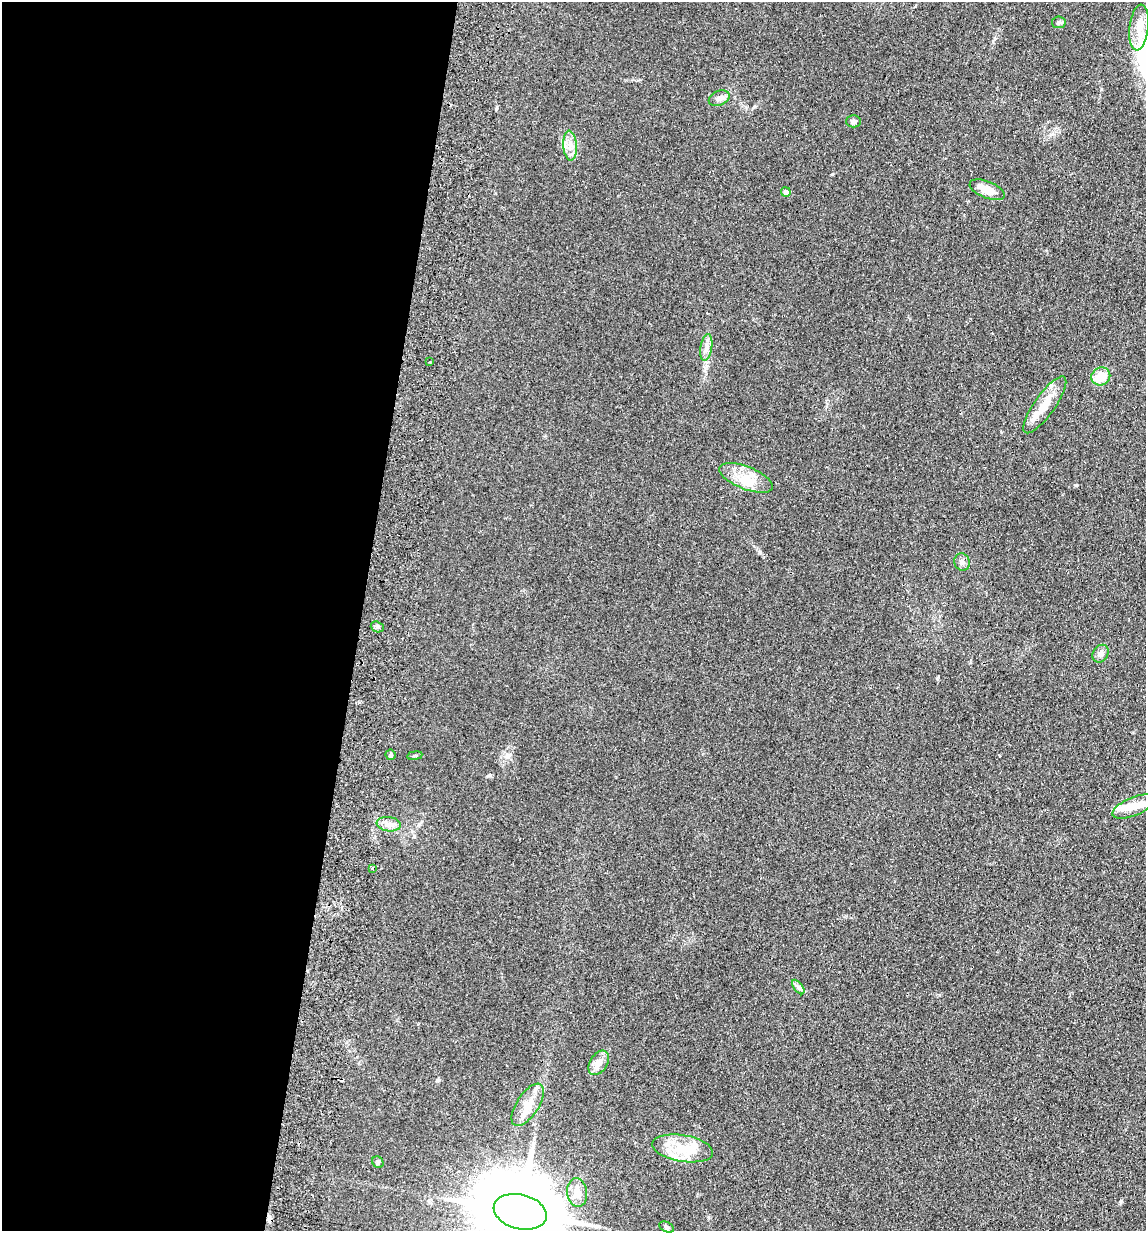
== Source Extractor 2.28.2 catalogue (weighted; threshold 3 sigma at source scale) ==
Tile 5 of 4 x 4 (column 1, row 2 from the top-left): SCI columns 176-1319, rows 2471-3699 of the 5045 x 4941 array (HDU 1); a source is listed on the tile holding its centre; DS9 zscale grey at full resolution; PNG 1148 x 1233 px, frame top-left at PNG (2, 2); each listed source drawn as its Kron ellipse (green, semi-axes under 4 px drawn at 4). Shown black and unused: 31% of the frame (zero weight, under 2 of 3 exposures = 3% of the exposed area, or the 3 px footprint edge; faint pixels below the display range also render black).
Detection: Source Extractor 2.28.2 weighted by HDU 2 'WHT'; one run over the whole footprint, this tile lists its part. Background 0.166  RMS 0.012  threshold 0.0521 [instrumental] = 3 sigma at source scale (4.5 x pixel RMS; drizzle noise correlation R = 1.50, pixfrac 1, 0.05/0.05 arcsec/px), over >= 5 px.
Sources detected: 35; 2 inside a brighter object's white glare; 2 cosmic-ray / hot-pixel residue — neither listed nor drawn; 3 inside a brighter listed object's ellipse — not listed separately; the other 28 listed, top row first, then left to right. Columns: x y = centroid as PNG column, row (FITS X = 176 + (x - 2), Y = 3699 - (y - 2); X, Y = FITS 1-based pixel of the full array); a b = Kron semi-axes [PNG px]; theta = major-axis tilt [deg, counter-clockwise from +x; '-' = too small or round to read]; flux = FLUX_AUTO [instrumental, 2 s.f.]
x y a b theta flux
1059 22 7 5 9 2.4
1139 27 23 9 83 16
719 98 11 7 24 5.5
854 121 7 6 - 2.8
570 146 15 6 -86 8.5
987 190 18 8 -22 16
786 192 5 5 - 5
706 348 13 6 80 6
430 362 2 2 - 1.2
1101 376 10 8 30 19
1045 405 34 10 55 22
746 478 28 11 -21 22
962 562 9 7 -68 4.3
377 627 7 5 -19 2.4
1101 654 9 7 58 5.2
390 755 5 5 - 2.6
415 756 8 4 8 1.5
1134 806 23 9 22 15
389 824 12 7 -7 6.6
372 869 3 3 - 1.9
798 987 8 4 -53 2.9
599 1063 13 8 58 8
528 1105 24 11 57 17
682 1148 31 13 -9 32
378 1162 6 5 - 2.1
577 1193 15 10 -83 11
520 1212 27 17 -14 16000
666 1227 7 5 -27 2.1
Isophote crosses this tile's border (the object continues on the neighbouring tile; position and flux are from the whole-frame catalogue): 1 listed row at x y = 520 1212
Unlisted compact peaks at least as high as the median listed source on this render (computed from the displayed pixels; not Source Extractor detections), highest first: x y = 1076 485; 832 174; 1121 1201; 496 109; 938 677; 437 1080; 939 995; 419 824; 995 38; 359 702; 708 1218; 999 755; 1001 432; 754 107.